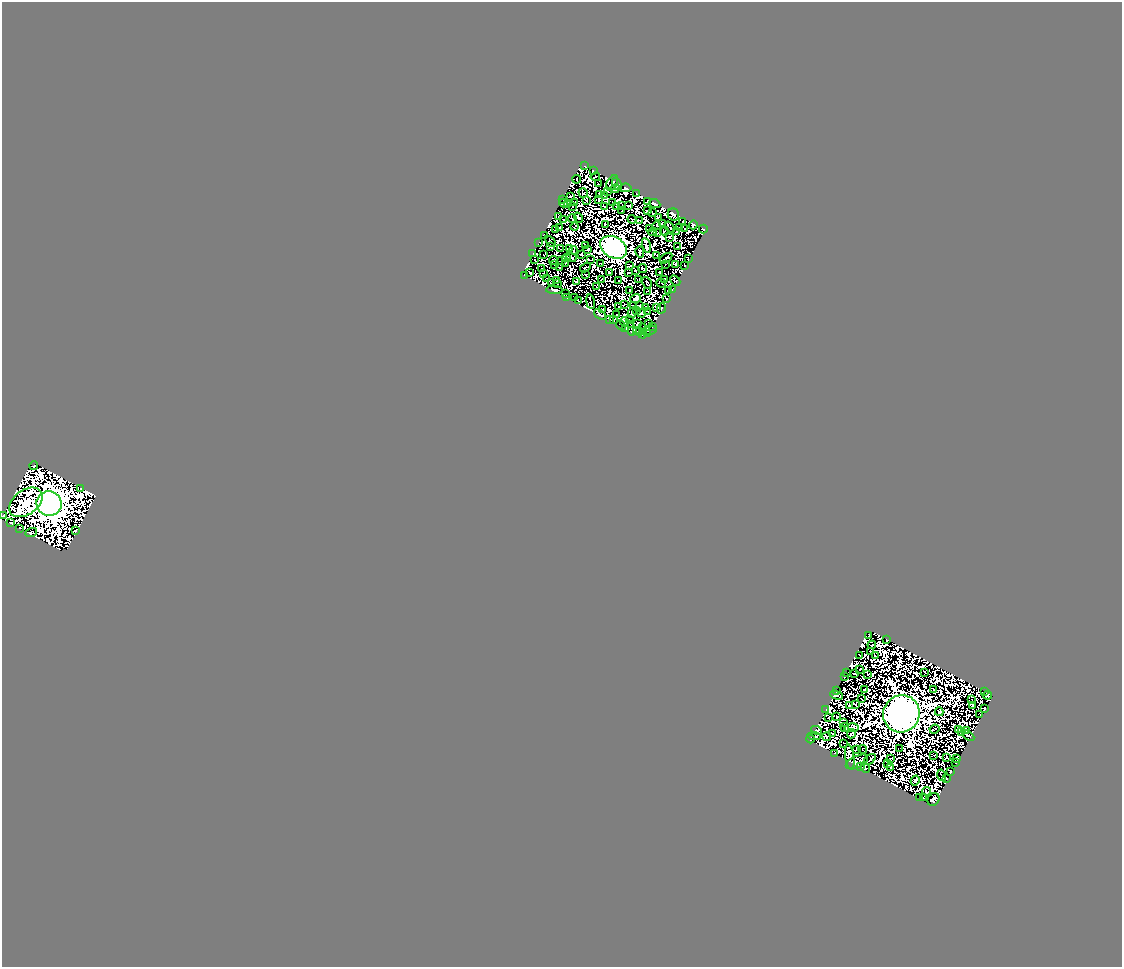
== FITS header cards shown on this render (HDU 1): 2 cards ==
NAXIS1  =                 1120
NAXIS2  =                  965

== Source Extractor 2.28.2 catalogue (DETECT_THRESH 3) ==
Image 1120 x 965 px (HDU 1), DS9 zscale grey, 1 PNG px = 1 image px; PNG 1124 x 969 px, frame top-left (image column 1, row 965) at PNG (2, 2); each listed source drawn as its Kron ellipse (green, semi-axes under 4 px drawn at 4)
Background 2.77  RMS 3.9e-04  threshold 0.00117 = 3 sigma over >= 5 px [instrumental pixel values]
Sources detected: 482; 246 with non-positive FLUX_AUTO (blend fragments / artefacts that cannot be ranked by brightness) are neither listed nor drawn; the other 236 listed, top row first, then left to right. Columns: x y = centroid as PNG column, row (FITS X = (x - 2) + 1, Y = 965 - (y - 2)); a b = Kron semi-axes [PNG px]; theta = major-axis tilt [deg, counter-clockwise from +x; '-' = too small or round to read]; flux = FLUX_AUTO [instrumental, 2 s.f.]
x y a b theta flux
585 166 4 2 - 5.1e+01
593 171 4 3 - 1.4e+02
595 177 4 2 - 1.2e+01
577 179 4 2 - 2.7e+00
598 183 4 2 - 9.0e+00
612 183 8 5 60 2.2e+02
617 184 7 2 -63 1.0e+02
625 188 6 3 6 1.8e+02
615 189 4 3 - 9.8e+01
608 191 4 2 - 4.4e+01
583 193 5 2 - 2.4e+01
636 194 4 2 - 1.4e+02
600 195 3 2 - 5.3e+01
605 195 3 2 - 6.4e+00
571 197 2 2 - 1.8e+01
562 199 3 2 - 2.9e+01
587 200 2 2 - 4.1e+01
599 200 3 2 - 7.9e+01
647 201 4 2 - 3.3e+01
574 202 3 2 - 3.1e+01
563 203 4 3 - 4.7e+01
612 203 3 2 - 3.5e+01
655 204 6 3 -26 2.7e+02
568 205 3 2 - 5.7e+00
572 206 2 2 - 1.8e+01
622 206 2 2 - 6.5e+01
629 206 3 2 - 8.7e+01
604 207 4 2 - 2.2e+01
616 207 3 2 - 4.5e+01
647 210 3 2 - 4.6e+01
622 211 3 2 - 6.0e+01
652 213 4 2 - 8.7e+01
673 214 6 5 - 3.5e+01
559 216 2 2 - 4.5e+01
658 217 4 3 - 4.3e+01
578 218 5 3 - 8.1e+01
563 219 2 2 - 5.2e+01
572 219 4 2 - 1.1e+01
632 219 4 2 - 2.8e+01
639 220 3 2 - 1.8e+01
683 222 3 2 - 4.9e+01
662 223 4 3 - 3.6e+01
605 225 4 2 - 6.6e+00
693 225 4 4 - 1.9e+02
657 226 4 2 - 4.6e+01
559 227 3 2 - 4.9e+01
575 227 4 2 - 2.3e+01
670 227 6 2 -52 3.3e+01
680 228 3 2 - 2.2e+01
555 229 3 2 - 2.7e+01
650 229 4 2 - 1.3e+01
684 229 2 2 - 1.5e+01
703 229 4 2 - 3.5e+01
664 231 4 2 - 1.4e+01
652 232 4 2 - 5.5e+01
676 232 3 2 - 9.5e+00
657 233 2 2 - 2.9e+01
544 235 3 2 - 5.4e+01
669 237 3 2 - 1.0e+02
550 241 6 3 -47 5.5e+00
539 242 3 2 - 2.3e+01
586 245 2 2 - 3.3e+01
646 246 7 3 -75 1.2e+02
551 247 2 2 - 3.6e+01
613 247 14 10 -29 2.8e+05
677 247 2 2 - 3.6e+01
561 249 4 2 - 3.7e+01
569 249 2 2 - 1.2e+01
588 249 3 3 - 7.2e+01
573 250 4 2 - 3.3e-01
640 252 6 3 -75 8.3e+01
533 253 3 2 - 2.9e+01
581 254 3 3 - 5.3e+01
544 255 2 2 - 4.4e+01
657 256 3 2 - 2.0e+01
571 257 5 3 - 1.1e+02
567 258 4 2 - 8.0e+01
666 258 7 3 35 2.5e+01
688 259 3 2 - 3.7e+01
535 260 4 2 - 3.0e+00
553 260 4 2 - 6.4e+01
591 260 2 2 - 2.8e+01
561 261 2 2 - 3.4e+01
565 263 3 2 - 3.3e+01
555 264 2 2 - 5.2e+01
601 264 2 2 - 2.1e+01
666 264 2 2 - 4.8e+01
630 265 2 2 - 3.4e+01
675 265 3 2 - 5.0e+01
685 265 3 2 - 1.1e+02
560 268 2 2 - 3.0e+01
585 268 6 2 31 1.1e+01
643 268 4 2 - 1.5e+01
541 269 2 2 - 2.8e+01
635 270 2 2 - 2.6e+01
530 272 3 2 - 5.8e+01
609 272 3 2 - 5.3e+01
659 272 2 2 - 6.5e+01
629 273 3 2 - 2.8e+01
544 274 4 2 - 5.6e+01
525 275 3 2 - 3.2e+01
585 275 3 2 - 3.4e+01
547 278 2 2 - 4.9e+01
601 279 2 2 - 2.9e+01
619 280 2 2 - 1.8e+01
639 280 3 2 - 2.7e+01
664 280 3 2 - 8.1e-01
556 281 4 2 - 3.9e+01
576 281 3 2 - 7.4e+01
675 281 6 3 -42 1.7e+01
552 282 4 2 - 2.3e+01
647 283 6 2 -58 7.9e+00
661 283 5 2 - 2.8e+01
558 284 2 2 - 5.0e+01
597 287 2 2 - 4.2e+01
673 289 3 2 - 3.4e+00
554 290 8 3 -4 1.4e+02
668 290 2 2 - 5.2e+01
630 291 4 2 - 2.2e+01
647 291 3 2 - 3.7e+01
566 294 3 2 - 4.2e+01
575 297 3 2 - 4.0e+01
567 298 2 2 - 7.1e+01
636 299 5 4 - 1.2e+01
666 299 3 2 - 1.0e+02
578 300 3 2 - 7.8e-01
591 302 7 2 -81 1.3e+01
624 304 4 2 - 2.6e+01
633 305 2 2 - 3.4e+01
640 306 3 2 - 3.1e+01
619 307 2 2 - 5.2e+01
646 307 3 2 - 5.5e+01
657 308 3 3 - 1.3e+01
661 308 5 3 - 5.5e+01
602 309 2 2 - 6.0e+01
636 310 3 2 - 1.5e+01
648 312 4 2 - 8.4e+00
632 313 5 4 - 1.2e+02
642 313 4 3 - 4.0e+01
600 315 7 4 -38 1.0e+02
616 315 2 2 - 4.3e+01
610 320 3 2 - 6.1e+01
613 320 2 2 - 3.5e+01
630 320 2 2 - 4.4e+01
625 322 5 3 - 4.7e+01
638 323 3 3 - 3.6e+01
648 324 3 2 - 1.3e+02
621 325 5 2 - 2.8e+01
630 325 4 2 - 3.0e+01
643 327 4 2 - 1.3e+01
653 327 2 2 - 2.9e+01
626 329 2 2 - 5.8e+01
649 330 8 3 13 1.3e+02
632 331 4 2 - 6.8e+00
640 331 3 2 - 2.7e+01
636 332 2 2 - 1.5e+01
643 334 4 2 - 3.5e+01
648 334 3 2 - 1.9e+01
34 466 4 3 - 1.0e+02
81 488 3 2 - 6.9e+01
26 502 18 12 36 2.5e+04
49 504 12 12 - 2.0e+06
3 516 3 2 - 1.2e+02
10 523 3 2 - 1.5e+02
19 528 2 2 - 7.6e-01
76 530 3 2 - 1.8e+02
31 533 6 3 19 9.9e+01
869 635 4 2 - 1.1e+02
887 639 3 2 - 4.3e+00
872 645 4 2 - 6.0e+00
871 652 3 2 - 1.0e+02
860 655 3 2 - 6.2e+01
875 656 4 2 - 1.7e+01
860 669 3 2 - 2.9e+01
925 672 3 2 - 6.4e+01
846 673 4 2 - 2.7e+01
854 673 3 2 - 5.3e+01
868 674 3 2 - 3.7e+01
844 676 2 2 - 6.1e+01
864 689 2 2 - 2.1e+01
934 689 3 2 - 4.1e+01
836 691 2 2 - 1.3e+01
984 691 3 2 - 2.3e+01
836 695 6 3 -21 4.4e+01
987 695 4 2 - 9.1e+00
861 699 2 2 - 6.3e+01
971 700 2 2 - 3.6e+01
855 704 4 2 - 1.4e+01
849 705 3 2 - 4.6e+01
972 705 3 2 - 5.3e+01
826 709 2 2 - 4.0e+01
984 709 4 3 - 1.7e+02
939 712 4 3 - 5.5e+01
901 714 19 18 - 1.3e+06
980 714 4 2 - 4.2e+01
828 717 2 2 - 2.0e+01
837 717 3 2 - 4.7e+01
843 723 2 2 - 2.5e+01
845 728 4 2 - 3.2e+01
851 728 7 4 12 2.1e+02
935 729 5 2 - 7.1e+01
958 729 3 2 - 3.6e+01
817 730 6 4 -26 1.9e+02
961 731 3 2 - 4.4e+01
966 731 3 2 - 1.8e+01
833 734 2 2 - 4.1e+01
852 734 5 3 - 1.1e+01
814 736 7 2 -4 3.4e+01
827 736 4 2 - 3.8e+01
968 736 7 2 -33 2.3e+01
810 739 4 2 - 9.3e+01
844 744 4 2 - 1.5e+01
900 748 2 2 - 1.2e+01
857 749 4 2 - 1.3e+01
863 749 4 2 - 1.5e+01
835 753 2 2 - 1.1e-01
934 756 2 2 - 1.9e+01
850 757 13 4 -82 9.1e+01
947 757 3 2 - 5.8e+01
957 758 3 3 - 7.5e+01
870 759 7 2 40 3.2e+01
890 759 3 2 - 3.3e+00
857 762 12 5 25 3.2e+02
956 763 3 2 - 4.2e+01
888 764 4 2 - 1.9e+01
861 767 3 2 - 3.3e+01
865 767 6 3 -66 2.3e+01
890 767 2 2 - 1.5e+01
951 772 3 2 - 4.8e+01
942 775 6 2 -74 5.3e+01
947 778 3 2 - 2.4e+01
915 780 5 3 - 1.7e+01
926 791 4 2 - 2.6e+01
919 798 4 2 - 1.1e+02
924 798 2 2 - 1.1e+02
933 800 7 5 60 2.4e+02
At the frame edge (FLAGS 8, measured only in part): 1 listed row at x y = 3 516
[246 non-positive-flux detections neither listed nor drawn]